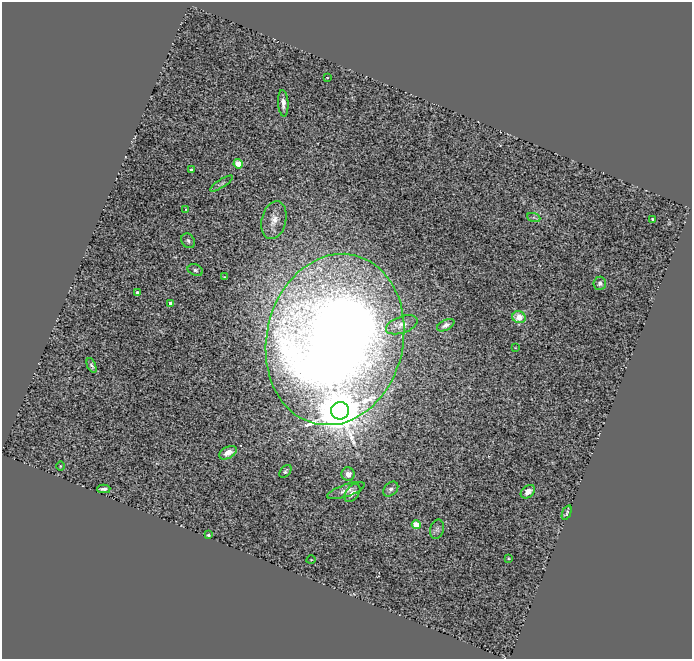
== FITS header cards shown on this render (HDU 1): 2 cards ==
NAXIS1  =                  690
NAXIS2  =                  657

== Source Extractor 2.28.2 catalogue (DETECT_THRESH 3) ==
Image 690 x 657 px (HDU 1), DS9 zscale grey, 1 PNG px = 1 image px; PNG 694 x 661 px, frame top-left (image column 1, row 657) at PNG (2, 2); each listed source drawn as its Kron ellipse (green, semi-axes under 4 px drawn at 4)
Background 0.881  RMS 0.16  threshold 0.491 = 3 sigma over >= 5 px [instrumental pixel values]
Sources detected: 37; all 37 listed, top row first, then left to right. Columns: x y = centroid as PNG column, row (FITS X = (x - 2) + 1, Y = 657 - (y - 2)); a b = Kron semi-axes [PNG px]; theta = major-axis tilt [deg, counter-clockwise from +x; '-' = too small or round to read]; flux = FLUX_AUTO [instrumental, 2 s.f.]
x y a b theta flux
327 78 4 3 - 6.3
283 103 13 5 -86 65
238 164 4 4 - 200
191 170 3 3 - 15
221 183 13 3 32 24
186 209 3 3 - 10
534 218 7 4 -20 21
652 219 3 3 - 17
274 220 19 12 76 130
188 241 8 6 -54 29
195 270 8 5 -23 28
224 277 4 3 - 12
600 283 6 6 - 41
137 292 3 3 - 19
171 303 4 3 - 61
519 317 7 6 - 200
402 325 16 8 20 76
446 325 9 5 27 43
335 339 86 68 77 22000
515 348 3 2 - 6.5
92 365 8 4 -65 26
340 411 9 8 - 55000
228 453 9 6 28 84
60 466 5 3 - 9.1
285 471 7 5 50 25
348 474 7 6 - 69
104 489 6 4 3 35
391 489 8 6 45 37
346 491 19 6 19 68
528 492 8 5 41 73
352 493 10 6 54 55
567 513 7 3 68 21
416 525 4 4 - 300
437 529 10 6 76 34
208 535 3 3 - 21
509 558 3 2 - 9.2
311 560 4 3 - 8.4